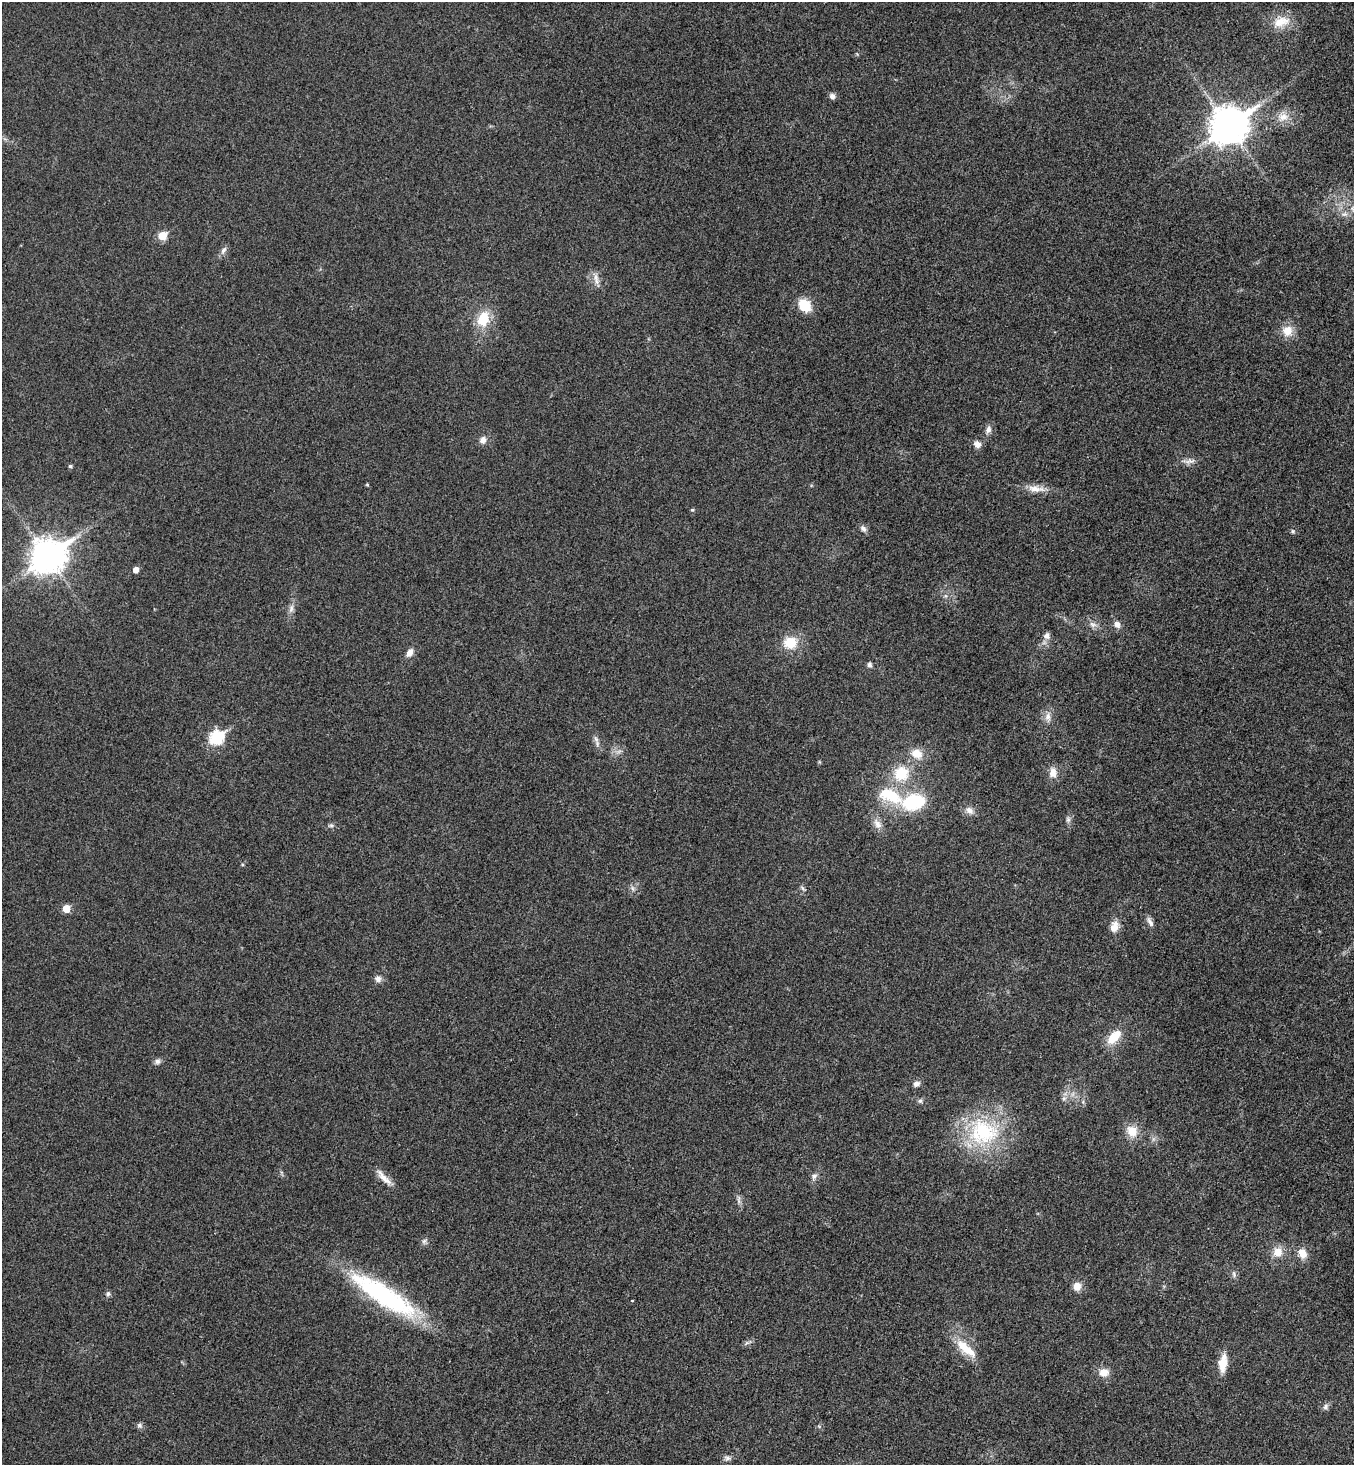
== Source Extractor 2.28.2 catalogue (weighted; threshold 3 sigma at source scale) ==
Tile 6 of 4 x 4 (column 2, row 2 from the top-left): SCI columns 1546-2897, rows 2977-4439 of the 5943 x 5958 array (HDU 1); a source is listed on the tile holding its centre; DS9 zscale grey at full resolution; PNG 1356 x 1467 px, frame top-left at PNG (2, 2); no overlay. Shown black and unused: <1% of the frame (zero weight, under 3 of 4 exposures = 6% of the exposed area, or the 3 px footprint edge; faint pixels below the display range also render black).
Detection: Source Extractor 2.28.2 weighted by HDU 2 'WHT'; one run over the whole footprint, this tile lists its part. Background 0.0207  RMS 0.0063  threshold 0.0283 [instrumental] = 3 sigma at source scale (4.5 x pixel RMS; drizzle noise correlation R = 1.50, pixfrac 1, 0.05/0.05 arcsec/px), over >= 5 px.
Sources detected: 71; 1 inside a brighter listed object's ellipse — not listed separately; the other 70 listed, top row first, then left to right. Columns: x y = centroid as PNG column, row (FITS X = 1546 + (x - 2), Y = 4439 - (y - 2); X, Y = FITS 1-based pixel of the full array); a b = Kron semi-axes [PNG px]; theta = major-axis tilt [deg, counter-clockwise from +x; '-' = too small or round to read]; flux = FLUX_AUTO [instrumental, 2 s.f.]
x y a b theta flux
1281 22 26 13 17 12
832 96 7 7 - 2.2
1283 117 16 11 3 6.9
1228 125 14 11 36 1300
1344 214 8 6 19 2.3
162 236 6 5 - 17
223 250 11 6 53 2.3
595 277 11 8 -79 4
805 305 12 9 -51 19
483 319 22 16 72 16
1287 331 13 12 - 8.8
988 429 10 7 72 2.7
483 440 9 8 - 3.4
977 444 9 8 - 3.4
1189 461 19 5 4 3.3
70 466 5 4 - 1
367 485 5 3 - 0.62
1036 489 26 9 -5 7.3
692 510 5 4 - 0.69
863 529 9 6 -43 2.3
1293 531 6 5 - 1
47 556 13 10 35 1100
136 570 5 5 - 4.5
291 609 13 5 73 3
1117 624 9 8 - 3
1093 625 11 7 -30 2.9
1047 635 7 7 - 3.4
790 642 13 11 5 15
409 653 9 6 61 4.2
869 665 6 6 - 1.6
1048 717 12 8 -89 3.9
216 737 8 6 34 74
596 739 10 6 -68 2.2
917 754 15 11 -26 8.7
901 773 15 14 - 21
1053 773 12 9 -90 5.4
913 802 27 18 13 36
969 810 12 8 -45 3.7
1068 819 8 6 -70 1.6
877 824 15 9 -60 5
331 825 6 5 - 1.2
802 888 7 5 -37 1.2
632 889 8 4 -71 1.3
66 909 5 5 - 11
1150 922 14 6 -63 2.7
1114 927 15 10 67 6.1
378 979 8 7 - 2.9
1114 1037 19 10 45 13
157 1061 8 7 - 2
916 1084 9 7 22 2.4
1064 1098 7 6 - 1.8
920 1101 6 6 - 1.4
1132 1131 14 12 -54 9.6
983 1132 43 36 -7 61
814 1176 8 7 - 2.1
384 1178 28 7 -47 6.1
739 1200 11 4 -90 1.9
424 1241 7 6 - 1.6
1278 1252 12 11 - 7.1
1302 1253 14 10 -64 6.2
1234 1274 8 4 -82 1.3
1077 1286 10 9 - 5.5
108 1294 7 6 - 1.4
384 1295 84 20 -32 89
966 1348 32 10 -41 14
1223 1363 19 9 84 11
1104 1372 13 11 -4 5.8
1326 1407 8 7 - 2
140 1425 7 6 - 1.7
727 1458 8 6 0 2